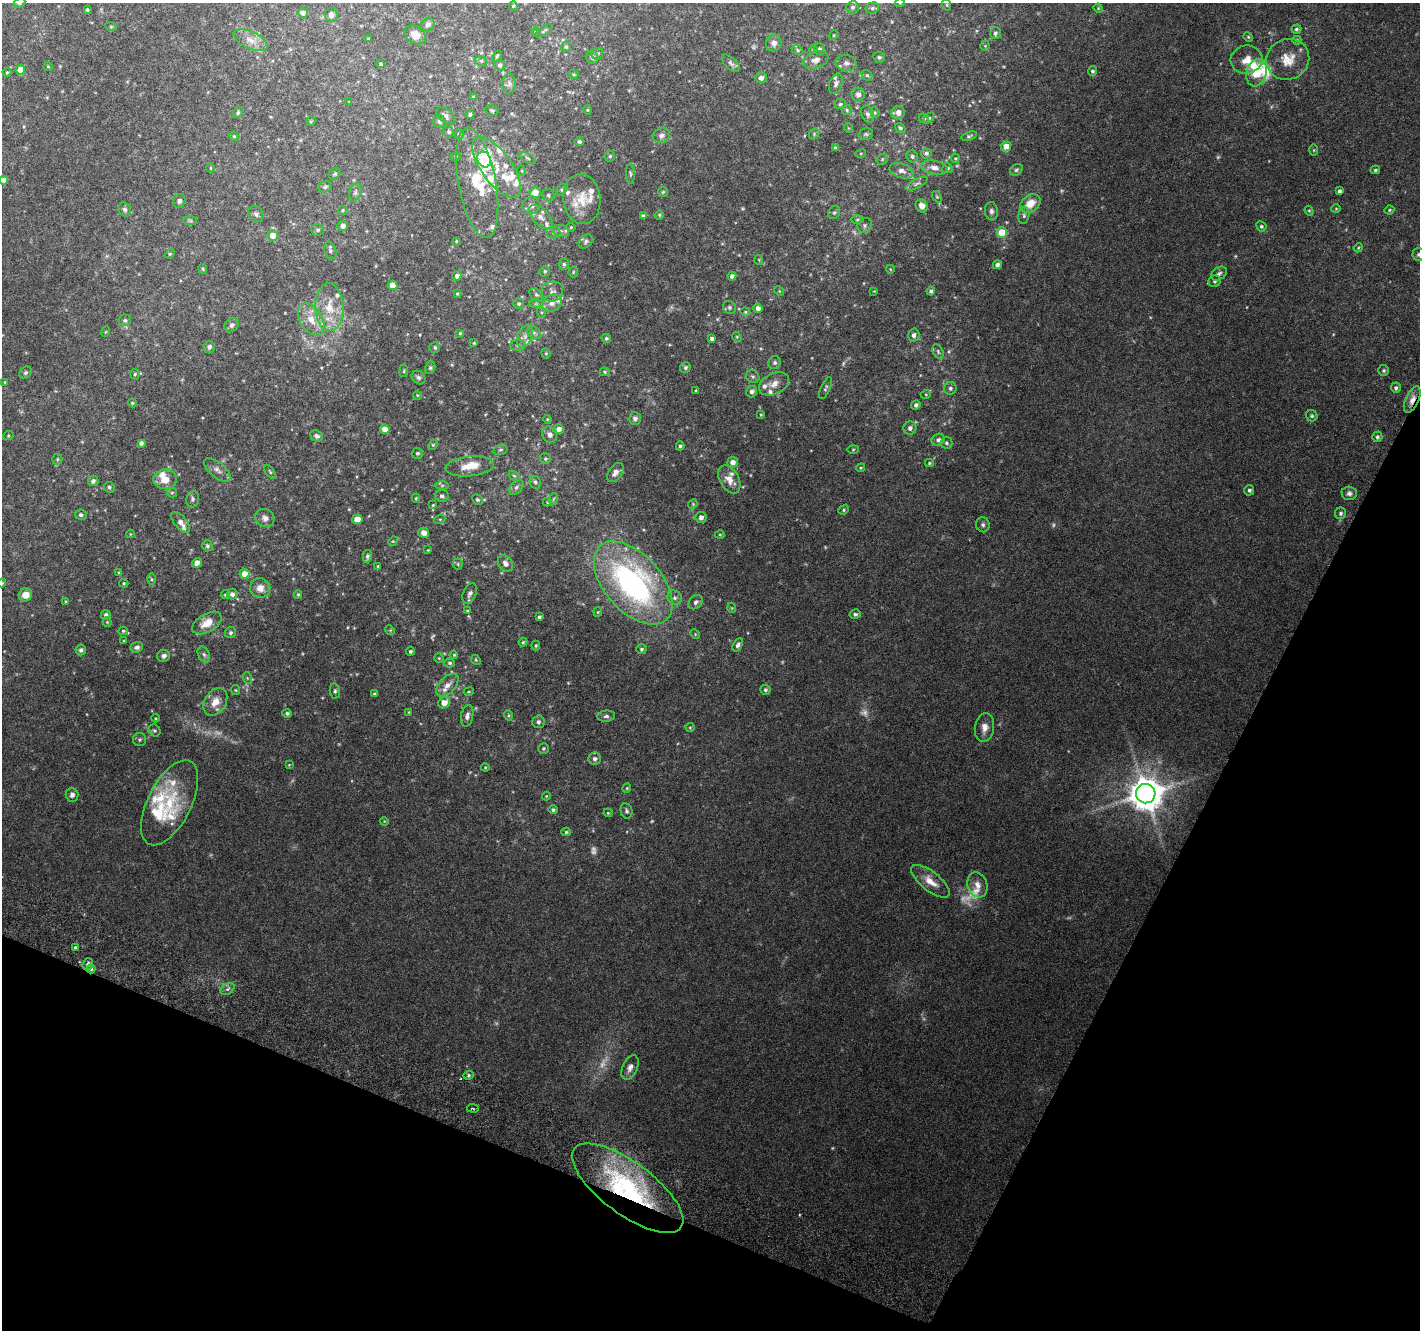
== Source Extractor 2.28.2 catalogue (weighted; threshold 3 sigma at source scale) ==
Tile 15 of 4 x 4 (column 3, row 4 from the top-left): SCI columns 2871-4288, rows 325-1652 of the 5732 x 5894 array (HDU 1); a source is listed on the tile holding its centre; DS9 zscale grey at full resolution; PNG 1422 x 1332 px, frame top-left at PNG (2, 3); each listed source drawn as its Kron ellipse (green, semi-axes under 4 px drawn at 4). Shown black and unused: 22% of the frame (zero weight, under 3 of 6 exposures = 3% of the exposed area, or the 3 px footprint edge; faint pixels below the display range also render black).
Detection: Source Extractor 2.28.2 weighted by HDU 2 'WHT'; one run over the whole footprint, this tile lists its part. Background 0.0387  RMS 0.0037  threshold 0.015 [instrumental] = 3 sigma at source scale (4.09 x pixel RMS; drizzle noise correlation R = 1.36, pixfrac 0.8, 0.0396/0.0396 arcsec/px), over >= 5 px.
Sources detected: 418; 19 too faint to see at this stretch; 1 inside a brighter object's white glare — neither listed nor drawn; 37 inside a brighter listed object's ellipse — not listed separately; the other 361 listed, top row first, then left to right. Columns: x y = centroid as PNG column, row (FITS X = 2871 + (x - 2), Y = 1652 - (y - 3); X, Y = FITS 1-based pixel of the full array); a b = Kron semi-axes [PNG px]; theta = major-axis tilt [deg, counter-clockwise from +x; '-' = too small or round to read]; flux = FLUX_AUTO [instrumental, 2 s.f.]
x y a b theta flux
19 3 6 4 30 0.53
900 3 5 3 - 0.23
947 5 6 3 -72 0.37
513 6 4 4 - 0.32
853 7 6 6 - 0.91
872 8 7 5 16 0.64
1098 8 5 4 - 0.29
87 10 3 3 - 0.52
303 13 5 4 - 1.5
331 15 6 6 - 1.4
428 24 7 6 - 1
111 27 6 3 -19 0.35
1296 29 5 5 - 0.56
544 31 10 3 33 0.43
535 32 5 3 - 0.27
995 33 6 5 - 0.73
415 35 11 8 -33 3.4
834 35 5 3 - 0.26
1248 37 5 4 - 0.37
368 38 3 2 - 0.27
250 40 18 8 -24 3.3
1297 40 4 4 - 0.4
774 43 8 7 - 1.5
985 46 5 5 - 0.41
566 47 5 4 - 0.44
820 49 6 5 - 0.69
798 50 6 4 -28 0.43
813 50 4 3 - 0.37
597 54 6 5 - 0.58
497 56 6 4 60 0.4
592 57 7 6 - 0.97
879 57 6 5 - 0.58
1288 59 22 20 25 6.3
816 60 13 8 21 2.1
1246 60 16 14 6 4
481 61 6 4 -21 0.48
731 63 11 5 -44 0.96
846 63 10 8 -9 1.4
381 64 4 3 - 0.32
500 65 5 5 - 0.84
48 66 4 4 - 0.32
20 70 5 5 - 4.4
1092 71 5 4 - 0.57
7 72 4 4 - 0.32
1257 73 14 10 74 9.6
574 74 5 4 - 0.39
867 75 6 5 - 0.56
761 78 6 5 - 1.1
509 83 10 6 89 1.1
836 84 10 6 71 1.1
858 94 7 6 - 1.1
473 97 4 3 - 0.32
349 102 3 3 - 0.23
840 104 5 4 - 0.53
492 110 6 5 - 0.53
588 110 5 3 - 0.3
847 110 5 5 - 0.49
875 112 5 4 - 0.37
898 112 7 6 - 1.9
238 113 6 4 52 0.49
470 114 4 4 - 0.58
867 114 9 6 -68 0.93
445 116 11 6 -36 1.2
924 118 5 4 - 0.46
929 118 6 4 45 0.49
311 121 5 4 - 0.37
439 122 6 6 - 0.95
848 128 5 3 - 0.26
900 128 6 4 -33 0.5
449 132 6 5 - 0.63
459 134 5 4 - 0.46
814 134 6 4 50 0.46
866 134 7 5 14 0.6
661 135 9 7 30 1.3
234 136 5 4 - 0.34
969 136 8 4 17 0.56
579 142 5 4 - 0.62
1006 146 5 5 - 3.8
835 148 4 3 - 0.63
1314 150 5 4 - 0.31
861 153 5 3 - 0.3
926 153 5 5 - 0.73
456 156 5 3 - 0.34
610 156 5 5 - 0.5
912 156 6 5 - 0.59
527 158 9 4 -27 0.62
955 158 5 4 - 0.34
882 159 6 5 - 0.45
484 160 8 6 -61 19
497 167 36 15 -54 8.6
210 168 5 3 - 0.27
934 168 13 7 -10 2.1
947 168 5 5 - 0.64
1016 170 7 5 33 0.54
1375 170 5 4 - 0.51
522 171 5 3 - 0.27
901 171 12 7 -19 1.7
335 174 6 5 - 0.56
630 174 10 3 -87 0.52
4 180 4 4 - 1.8
477 183 56 18 -80 17
917 184 11 4 28 0.8
325 187 6 5 - 0.61
562 190 6 4 50 0.55
1340 191 4 3 - 0.81
355 192 9 5 73 0.92
535 192 5 5 - 3.8
663 192 5 5 - 0.42
548 195 6 6 - 0.61
937 197 6 4 -54 0.4
582 199 25 18 -84 6.6
179 201 7 6 - 0.91
1030 203 11 8 39 4.8
531 206 9 8 - 1.6
922 206 7 5 -60 2.2
125 209 7 6 - 0.78
1336 209 4 4 - 0.33
343 210 4 4 - 0.39
1389 210 5 3 - 0.35
991 211 9 6 -82 1.1
1309 211 5 4 - 0.35
834 213 7 5 55 0.66
256 214 9 7 -49 0.86
659 215 4 4 - 0.35
1024 215 8 5 81 0.73
643 216 4 4 - 0.92
541 217 14 8 -46 2
857 220 6 4 3 0.39
190 221 7 4 -1 0.56
865 225 8 7 - 0.9
343 226 5 5 - 1.7
1261 226 5 5 - 0.58
571 227 4 4 - 0.33
318 230 6 6 - 0.73
561 231 8 6 -17 0.93
1002 232 5 5 - 7.2
553 233 7 5 0 0.66
273 236 5 5 - 4.4
456 241 3 3 - 0.25
586 242 8 6 47 0.71
1358 248 5 3 - 0.31
330 251 9 5 -72 0.75
170 254 5 4 - 0.36
1419 254 6 6 - 0.66
759 260 5 3 - 0.23
564 264 6 5 - 0.55
997 265 4 4 - 1
203 269 5 4 - 0.37
890 269 4 3 - 0.21
545 271 5 5 - 0.57
573 272 5 5 - 0.4
1219 274 9 6 33 0.94
457 276 4 4 - 1.1
732 276 4 4 - 1.2
1215 281 6 6 - 0.73
392 285 5 4 - 3.8
779 291 5 4 - 0.33
874 291 3 3 - 0.22
931 291 4 4 - 0.69
552 292 11 10 - 1.8
457 294 3 3 - 0.32
536 295 8 5 -44 0.84
552 303 11 8 30 2.3
519 304 6 5 - 0.67
536 304 7 4 -1 0.59
329 307 24 14 -88 7.3
729 307 7 6 - 0.69
758 308 5 4 - 1.5
541 312 6 4 -71 0.43
745 312 5 4 - 0.37
125 320 6 5 - 0.6
311 320 18 11 -59 4.5
232 325 8 6 43 0.88
105 332 5 3 - 0.26
460 333 4 4 - 0.34
534 333 7 6 - 0.93
914 335 6 5 - 1.1
525 336 12 7 66 1.8
737 337 5 4 - 0.32
606 338 5 4 - 0.51
712 339 4 4 - 0.95
474 343 4 4 - 0.32
517 345 7 5 1 0.8
209 347 6 5 - 0.91
435 347 5 5 - 0.49
938 351 8 5 -65 0.64
546 353 5 4 - 0.41
775 363 6 6 - 0.76
685 367 5 5 - 0.66
430 368 6 5 - 0.5
1384 370 5 5 - 0.52
404 371 6 3 82 0.33
605 372 5 4 - 0.37
26 373 7 5 44 0.65
135 374 5 4 - 0.46
418 377 7 6 - 0.75
753 377 7 6 - 0.64
5 382 4 4 - 0.32
774 384 16 10 26 2.7
826 388 12 4 66 0.71
950 388 6 6 - 0.8
1396 388 5 5 - 0.64
696 390 3 2 - 0.36
752 392 6 5 - 1.1
926 394 5 3 - 0.29
417 395 4 3 - 0.27
1412 400 14 6 65 2.4
132 403 4 3 - 0.33
916 405 5 4 - 0.92
761 415 4 3 - 0.3
1312 416 6 5 - 0.56
635 418 6 6 - 1
547 419 4 3 - 0.27
910 428 6 6 - 1.3
385 429 5 4 - 2.5
559 429 5 5 - 1.7
550 435 8 7 - 1.4
8 436 5 3 - 0.29
316 436 7 5 -24 1.1
1377 437 5 5 - 0.63
938 440 7 5 34 0.96
141 443 4 4 - 0.96
946 443 6 6 - 0.61
433 445 5 4 - 0.36
680 446 4 4 - 0.5
853 449 5 3 - 0.31
500 450 7 5 15 0.59
417 453 6 5 - 0.61
57 459 5 5 - 0.43
545 459 5 5 - 0.49
732 462 5 5 - 1.8
929 463 4 3 - 0.37
470 466 24 10 6 5.2
861 468 4 4 - 0.32
217 470 16 7 -39 1.7
270 472 8 4 -55 0.49
615 472 11 6 55 1.6
514 476 6 4 -29 0.42
165 479 12 10 5 4
729 479 15 9 -60 3
93 481 5 5 - 0.87
535 482 6 5 - 0.64
442 485 7 4 0 0.55
109 487 5 5 - 0.57
516 487 9 5 46 0.95
1249 490 5 5 - 0.8
172 493 5 4 - 0.35
1349 493 7 6 - 1.1
442 496 7 6 - 0.87
416 498 4 4 - 0.37
193 499 8 6 83 0.84
553 499 6 3 70 0.38
477 500 5 4 - 0.55
547 502 4 4 - 0.33
693 504 5 4 - 0.34
433 505 4 3 - 0.26
844 510 5 4 - 0.47
1341 513 6 5 - 0.71
81 515 6 5 - 0.69
701 517 5 5 - 1.4
265 518 10 9 - 1.5
357 519 5 5 - 2.8
440 519 5 3 - 0.29
181 522 12 6 -49 2
983 525 7 6 - 0.86
424 533 5 5 - 1.8
130 534 4 2 - 0.2
720 535 5 3 - 0.35
393 541 5 4 - 0.33
207 546 5 5 - 0.68
428 550 3 2 - 0.23
367 556 6 4 77 0.69
197 563 5 4 - 1.9
505 563 9 6 -53 1.5
458 564 5 5 - 0.4
378 566 3 3 - 0.34
119 572 4 3 - 0.31
244 574 5 5 - 3.5
151 579 6 4 -89 0.47
2 583 4 3 - 0.32
124 583 5 4 - 0.36
633 583 50 28 -48 86
260 588 10 10 - 2.8
232 594 5 5 - 1.1
298 594 4 3 - 0.35
470 594 11 6 66 1.3
25 595 7 6 - 3.1
225 595 5 4 - 0.47
675 598 7 7 - 1
66 601 4 3 - 0.33
696 602 8 6 44 0.91
732 608 5 3 - 0.26
467 611 4 3 - 0.27
598 612 5 4 - 0.31
855 614 6 4 14 0.56
106 615 5 4 - 0.78
539 617 4 3 - 0.6
107 622 4 4 - 0.34
207 623 16 9 30 4.5
390 630 5 4 - 0.31
123 631 4 4 - 0.44
230 633 6 5 - 0.7
695 634 5 4 - 0.32
124 641 4 3 - 0.33
523 642 4 4 - 0.39
536 645 5 4 - 0.44
738 645 7 4 60 0.92
137 647 6 5 - 1
641 649 5 5 - 0.58
81 650 5 5 - 0.92
410 651 4 4 - 0.57
204 654 8 5 -62 0.93
454 655 4 3 - 0.32
164 656 6 6 - 1.1
439 658 5 4 - 0.35
476 660 5 4 - 0.38
450 663 5 4 - 0.52
247 678 6 4 -72 0.35
447 685 14 8 45 2.6
235 690 5 4 - 0.37
765 690 5 5 - 0.6
335 691 7 5 -82 0.62
469 692 5 2 - 0.29
375 694 4 4 - 0.55
215 702 15 10 58 3.8
444 703 6 5 - 3
409 712 3 3 - 0.26
287 713 4 4 - 0.59
508 715 5 3 - 0.36
467 716 11 6 78 1.4
606 716 9 5 6 0.8
155 718 4 4 - 0.31
538 722 6 6 - 1
690 727 4 4 - 0.3
984 728 14 9 82 2.6
154 730 6 5 - 0.61
140 740 6 6 - 0.69
543 748 5 5 - 0.53
595 759 6 6 - 1.1
289 765 4 2 - 0.22
485 767 4 4 - 0.31
627 788 4 4 - 0.32
1146 794 10 9 - 750
72 795 7 6 - 1.1
546 796 4 4 - 0.29
170 803 46 22 63 15
553 810 4 4 - 0.69
626 811 8 6 -78 0.82
608 813 4 4 - 0.32
384 821 4 3 - 0.25
566 832 4 4 - 0.47
930 881 23 9 -38 4.4
977 885 13 9 -70 2.3
75 947 4 3 - 0.53
88 964 6 5 - 0.83
91 969 4 4 - 0.45
228 989 8 5 34 0.79
630 1067 13 7 66 1.7
468 1075 5 4 - 0.54
473 1108 5 3 - 0.39
628 1188 66 26 -36 53
Overlapping masked pixels (flux is a lower limit): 3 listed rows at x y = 1412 400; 91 969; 628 1188
Isophote crosses this tile's border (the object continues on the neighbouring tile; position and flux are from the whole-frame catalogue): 5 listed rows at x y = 19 3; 900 3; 4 180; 1419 254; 2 583